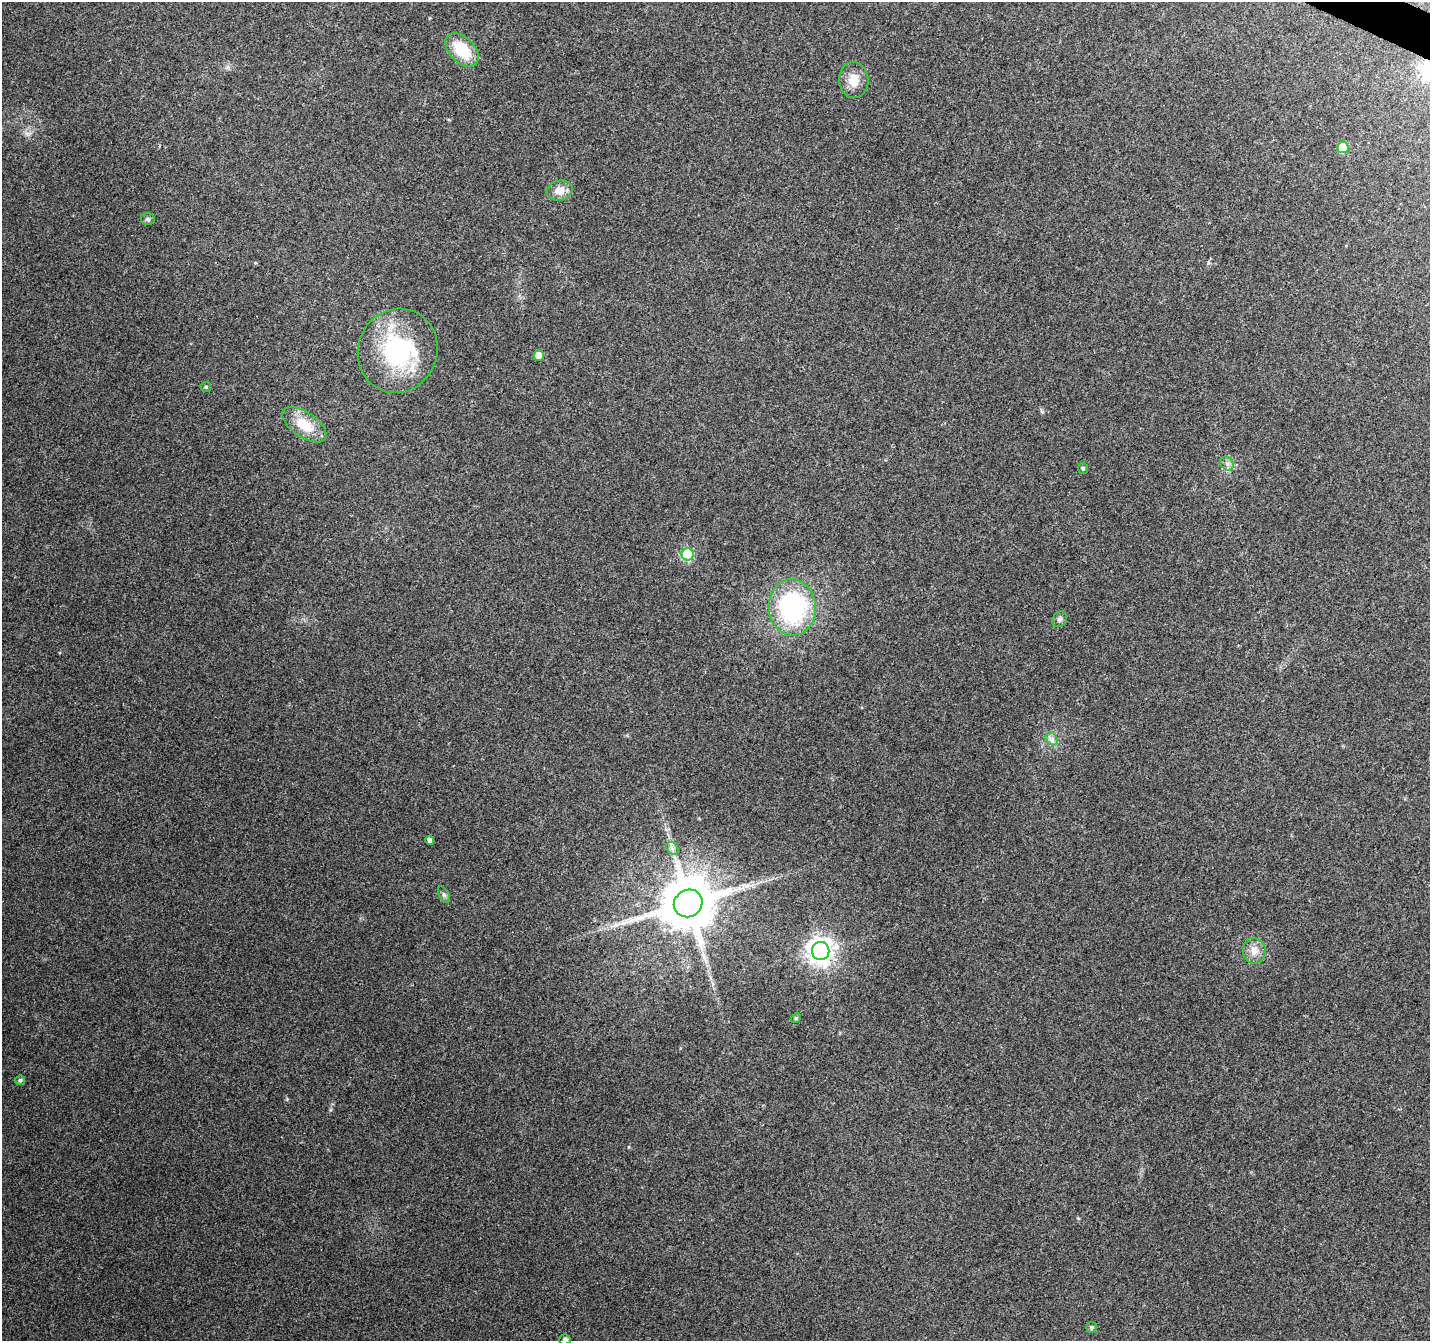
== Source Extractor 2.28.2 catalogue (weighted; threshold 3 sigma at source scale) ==
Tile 10 of 4 x 4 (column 2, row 3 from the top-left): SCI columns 1437-2864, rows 1611-2949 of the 5729 x 5834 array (HDU 1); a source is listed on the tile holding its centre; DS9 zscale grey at full resolution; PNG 1432 x 1343 px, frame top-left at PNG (2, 2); each listed source drawn as its Kron ellipse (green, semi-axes under 4 px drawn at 4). Shown black and unused: <1% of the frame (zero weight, under 3 of 4 exposures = <1% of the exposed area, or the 3 px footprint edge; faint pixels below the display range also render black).
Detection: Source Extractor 2.28.2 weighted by HDU 2 'WHT'; one run over the whole footprint, this tile lists its part. Background 0.104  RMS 0.0058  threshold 0.026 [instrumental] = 3 sigma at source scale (4.5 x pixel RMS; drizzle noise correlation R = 1.50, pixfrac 1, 0.0396/0.0396 arcsec/px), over >= 5 px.
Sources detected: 26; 1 inside a brighter listed object's ellipse — not listed separately; the other 25 listed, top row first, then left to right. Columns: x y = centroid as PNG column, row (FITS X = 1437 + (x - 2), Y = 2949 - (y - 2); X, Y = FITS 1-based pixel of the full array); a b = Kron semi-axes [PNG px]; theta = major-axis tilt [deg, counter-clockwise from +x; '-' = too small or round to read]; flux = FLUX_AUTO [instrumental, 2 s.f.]
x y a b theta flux
462 50 20 12 -46 20
854 80 18 15 -86 8.4
1343 147 6 5 - 19
560 190 13 10 15 5.9
148 219 7 6 - 1.3
398 351 42 39 67 67
539 355 5 5 - 5.9
206 387 5 5 - 0.75
304 425 25 12 -34 15
1227 464 7 6 - 2.1
1083 468 5 5 - 1.1
688 554 6 6 - 50
792 607 28 24 -86 80
1060 619 8 6 48 1.6
1052 739 7 5 -47 1.8
430 840 4 4 - 2.3
672 848 7 5 -48 1.6
444 895 9 5 -63 1.3
688 903 15 13 36 3800
821 951 9 8 - 520
1254 951 13 11 -78 5.5
796 1018 5 4 - 0.67
20 1080 5 5 - 1.3
1092 1327 5 5 - 1.3
565 1339 5 5 - 1.7
Isophote crosses this tile's border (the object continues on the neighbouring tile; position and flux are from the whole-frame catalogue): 1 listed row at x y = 565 1339
Unlisted compact peaks at least as high as the median listed source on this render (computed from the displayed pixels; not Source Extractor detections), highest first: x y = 629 1147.